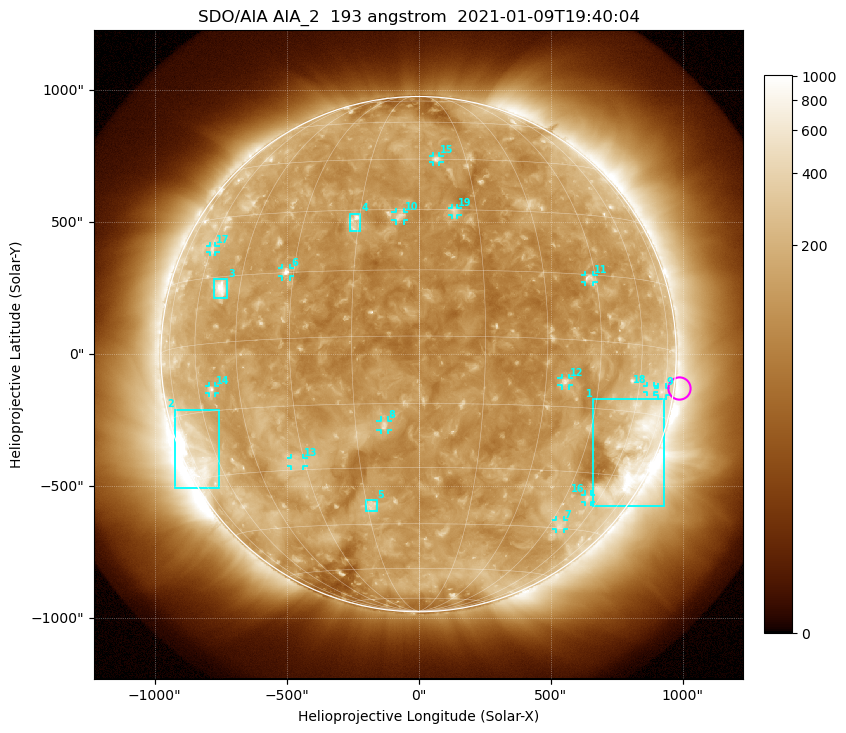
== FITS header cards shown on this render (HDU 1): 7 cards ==
TELESCOP= 'SDO/AIA'
INSTRUME= 'AIA_2'
WAVELNTH=                  193
WAVEUNIT= 'angstrom'
DATE-OBS= '2021-01-09T19:40:04.84'
CTYPE1  = 'HPLN-TAN'
CTYPE2  = 'HPLT-TAN'

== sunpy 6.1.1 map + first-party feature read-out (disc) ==
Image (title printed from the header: SDO/AIA AIA_2  193 angstrom  2021-01-09T19:40:04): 1024 x 1024 px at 2.4 arcsec/px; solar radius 976 arcsec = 407 px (full disc in frame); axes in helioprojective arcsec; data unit not stated in the header (colour bar unlabelled)
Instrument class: DISC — disc imager (sunpy class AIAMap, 193 A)
Bright regions (active regions / flare kernels): reference = the median radial profile (limb darkening/brightening removed); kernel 9 px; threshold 5 sigma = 188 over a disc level ~128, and >= 1.15x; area >= 12 px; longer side >= 10 px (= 24 arcsec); searched inside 0.97 R_sun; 19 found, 19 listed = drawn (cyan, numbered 1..; 14 of them under ~33 arcsec drawn as corner ticks so the feature stays visible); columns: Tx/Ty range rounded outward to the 5 arcsec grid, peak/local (2 s.f.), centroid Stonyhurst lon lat
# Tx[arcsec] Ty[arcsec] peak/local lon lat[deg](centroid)
1 660..930 -575..-170 5 +65 -23
2 -925..-755 -510..-210 6.4 -69 -24
3 -775..-725 210..285 7 -52 +12
4 -265..-220 465..535 4.5 -16 +27
5 -200..-155 -595..-555 3.6 -14 -40
6 -515..-485 295..330 5.4 -32 +15
7 520..550 -665..-625 2.8 +49 -44
8 -145..-115 -285..-250 4.4 -8 -20
9 905..935 -155..-125 2.3 +73 -10
10 -90..-55 505..540 3.7 -5 +28
11 630..665 270..300 3.8 +43 +14
12 540..570 -120..-90 3.9 +35 -9
13 -485..-435 -425..-390 2.6 -33 -28
14 -795..-770 -150..-120 3.3 -55 -10
15 55..80 730..750 3.6 +6 +45
16 630..655 -560..-530 2.7 +54 -36
17 -790..-770 385..410 2.5 -59 +22
18 865..890 -145..-120 2.2 +65 -9
19 125..150 525..555 3 +9 +30
Off-limb structures (1.02-1.3 R_sun): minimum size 162 px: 2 found; the strongest spans PA ~215..325 deg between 1.02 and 1.3 R_sun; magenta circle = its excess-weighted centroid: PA ~265 deg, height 1.02 R_sun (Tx ~990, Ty ~-130 arcsec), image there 1.8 x the reference